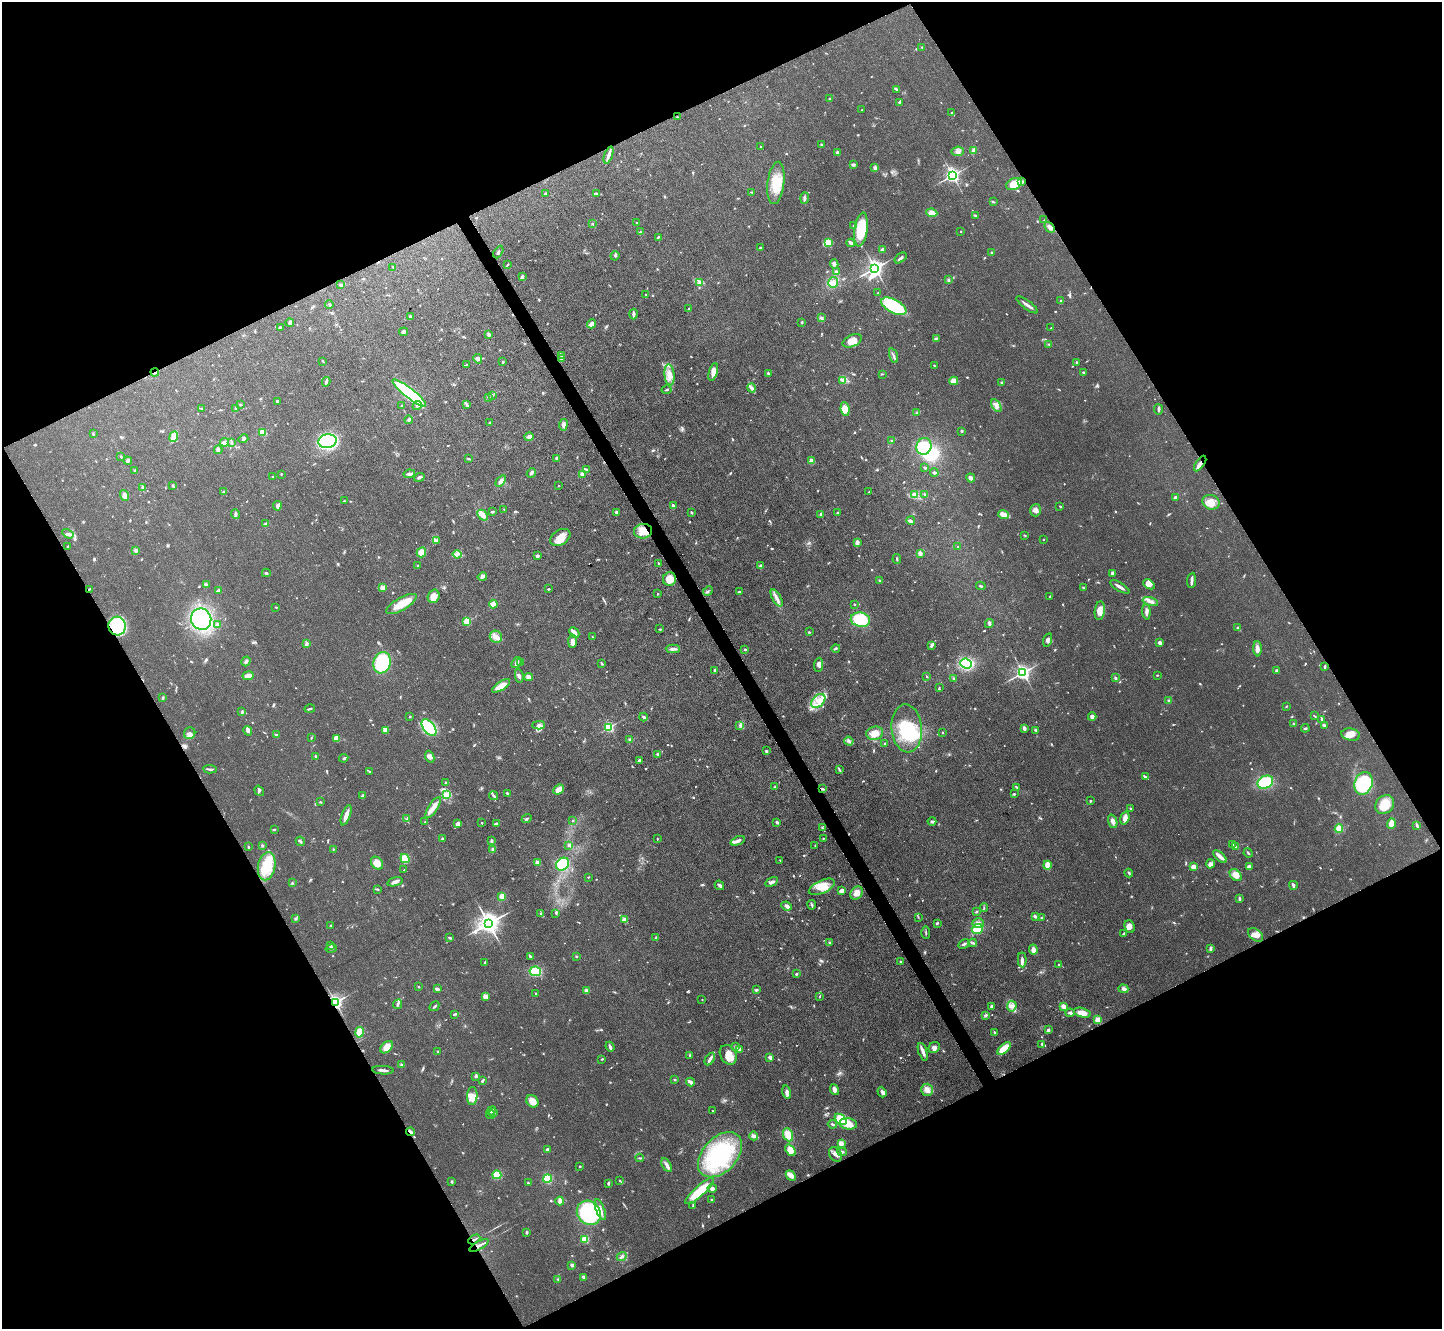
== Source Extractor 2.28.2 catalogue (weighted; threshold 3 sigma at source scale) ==
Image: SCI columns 3-5762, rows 156-5461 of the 5764 x 5754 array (HDU 1 of 3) = the unmasked area's bounding box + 8 px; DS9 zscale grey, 4 x 4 block average (1 PNG px = mean of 4 x 4 image px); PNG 1444 x 1331 px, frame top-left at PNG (2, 2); each listed source drawn as its Kron ellipse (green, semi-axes under 4 px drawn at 4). Shown black and unused: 47% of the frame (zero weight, under 3 of 4 exposures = <1% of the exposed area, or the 3 px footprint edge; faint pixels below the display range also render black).
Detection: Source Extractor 2.28.2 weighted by HDU 2 'WHT'. Background 0.0479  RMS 0.0057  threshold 0.0258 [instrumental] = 3 sigma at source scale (4.5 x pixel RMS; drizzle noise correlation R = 1.50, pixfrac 1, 0.05/0.05 arcsec/px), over >= 5 px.
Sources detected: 938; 6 too faint to see at this stretch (4 x 4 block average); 1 inside a brighter object's white glare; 5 cosmic-ray / hot-pixel residue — neither listed nor drawn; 24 coinciding with a brighter row at this scale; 46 inside a brighter listed object's ellipse — not listed separately; of the other 856, all 500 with FLUX_AUTO >= 2.53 (the completeness limit of this list) listed and drawn (356 fainter detections not listed), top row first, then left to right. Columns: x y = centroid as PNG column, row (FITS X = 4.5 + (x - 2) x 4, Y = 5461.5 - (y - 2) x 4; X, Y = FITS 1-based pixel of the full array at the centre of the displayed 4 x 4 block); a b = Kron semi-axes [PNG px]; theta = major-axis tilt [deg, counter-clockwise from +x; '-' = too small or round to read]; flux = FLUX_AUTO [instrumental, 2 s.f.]
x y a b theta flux
922 47 2 2 - 2.7
897 89 4 2 - 6.4
830 99 3 3 - 3.8
899 102 2 2 - 4.3
862 110 2 2 - 3
952 113 3 2 - 3.1
677 117 2 2 - 3.7
821 145 3 2 - 5.4
761 147 2 2 - 3.2
974 150 3 2 - 35
958 151 6 4 8 13
837 152 3 2 - 4
608 155 9 3 70 14
853 165 3 2 - 8.5
875 168 3 2 - 9.3
952 175 3 2 - 1300
1022 181 4 2 - 10
776 183 21 8 83 82
1014 184 8 5 25 54
752 192 4 2 - 2.9
545 193 3 2 - 3.5
596 194 2 2 - 2.6
805 198 6 3 85 7.8
993 202 4 2 - 3.8
932 213 5 4 - 24
975 215 3 2 - 3.6
1044 220 3 2 - 2.7
636 223 2 2 - 2.6
593 224 3 2 - 3.3
853 226 2 2 - 3.4
1050 227 6 3 -47 17
861 229 17 6 82 130
961 231 2 2 - 2.8
640 232 3 2 - 4.2
658 237 4 2 - 4.3
828 243 3 3 - 74
851 243 4 2 - 12
760 248 2 2 - 4.4
882 250 3 2 - 12
498 252 7 2 61 5
991 252 3 2 - 3.8
615 256 4 3 - 4.9
900 258 7 2 38 9.7
834 264 4 3 - 9.4
507 265 4 2 - 3
393 267 3 2 - 2.7
875 268 3 3 - 1500
836 272 3 2 - 8.5
522 277 4 3 - 6.3
948 280 3 2 - 6.7
833 282 5 5 - 28
700 283 3 3 - 5.8
341 285 4 3 - 5.4
878 293 2 2 - 3.7
646 295 2 2 - 4.2
1060 301 4 2 - 3.3
329 304 4 3 - 5.5
1027 305 13 2 -36 16
894 306 14 6 -27 220
688 308 2 2 - 2.6
633 314 5 2 - 12
410 316 3 2 - 7.3
821 318 3 3 - 7.7
290 322 4 3 - 10
802 322 3 2 - 3.1
592 324 4 3 - 28
280 328 3 3 - 6.3
1051 328 2 2 - 2.7
403 332 4 3 - 9.7
489 335 3 2 - 12
936 338 4 3 - 4.6
852 341 10 6 24 39
1049 344 3 2 - 3.3
561 356 3 2 - 4
893 356 7 2 -73 8
562 358 3 2 - 3.1
478 359 5 4 - 9.6
323 361 4 2 - 3
503 362 2 2 - 3.9
1076 362 2 2 - 4
467 365 2 2 - 4.5
934 366 3 2 - 3.2
155 372 4 2 - 3.3
713 372 9 3 74 16
1083 372 2 2 - 3.9
768 373 2 2 - 5.9
882 374 3 2 - 2.5
669 375 10 5 -84 29
842 380 3 2 - 4.6
954 381 4 4 - 27
326 382 4 3 - 7.3
1002 382 3 2 - 3.8
751 388 4 2 - 8
667 390 5 2 - 4.8
409 393 21 5 -38 320
492 395 2 2 - 3.4
489 397 3 2 - 4.3
278 401 3 3 - 5.1
466 404 3 2 - 4
240 405 2 2 - 2.7
402 405 3 2 - 2.9
417 405 5 3 - 9.3
996 406 7 3 -57 17
202 409 2 2 - 3.5
236 409 3 2 - 7.2
845 409 7 4 -82 39
1159 409 5 3 - 6
917 412 2 2 - 2.6
409 420 4 3 - 4.9
489 422 2 2 - 2.6
563 425 6 3 83 18
962 431 3 2 - 3.8
263 432 3 3 - 33
93 434 3 2 - 4
174 436 5 2 - 80
529 437 4 4 - 15
243 439 5 4 - 9.5
327 441 9 7 8 570
892 441 3 2 - 3.2
225 442 4 3 - 18
232 443 3 2 - 3.3
924 446 8 7 - 180
218 450 4 3 - 11
121 456 2 2 - 2.5
556 458 3 2 - 3.7
469 459 3 2 - 2.6
128 461 4 3 - 7.2
812 461 2 2 - 77
1200 463 9 3 56 17
925 468 2 2 - 11
586 469 3 2 - 3.9
135 470 3 2 - 3.8
531 473 5 2 - 9.7
934 473 4 3 - 6.4
281 474 2 2 - 7
409 474 6 2 9 12
582 474 3 3 - 12
272 476 2 2 - 5
419 477 5 3 - 8.4
971 478 5 4 - 10
501 481 6 3 55 13
559 485 2 2 - 3
173 486 4 2 - 3.7
142 487 3 3 - 4.3
224 491 3 2 - 3.1
869 492 3 2 - 2.9
124 495 5 4 - 17
915 495 3 2 - 4.4
925 495 3 2 - 2.9
1175 497 3 2 - 7
344 501 2 2 - 3.8
1211 502 9 7 -19 35
673 505 4 2 - 9.2
277 506 5 3 - 9
1060 506 2 2 - 3.1
504 509 2 2 - 2.9
1036 510 6 5 - 13
492 512 4 2 - 5.1
617 512 4 2 - 7.3
692 512 3 2 - 3.4
837 513 3 2 - 8
236 514 5 2 - 5
821 514 3 2 - 7.4
1004 514 5 3 - 34
483 515 6 4 -48 22
911 521 4 4 - 7.9
265 524 3 2 - 3.8
643 531 9 7 7 38
68 534 6 3 -31 7.8
1024 535 3 2 - 2.9
560 537 11 7 33 44
1043 539 2 2 - 4.1
436 541 3 3 - 11
857 542 4 3 - 13
68 546 2 2 - 2.6
958 547 2 2 - 5.8
136 550 4 3 - 9.2
421 552 5 4 - 33
920 553 3 2 - 3.4
457 554 4 2 - 7.5
537 556 3 2 - 8.5
897 559 5 2 - 4.4
658 563 3 2 - 3.1
418 566 3 2 - 2.8
761 566 4 2 - 6
266 573 4 2 - 3.3
1113 573 4 3 - 11
482 577 5 3 - 10
670 579 7 6 - 43
879 580 2 2 - 2.6
1192 580 7 2 84 18
1149 584 6 4 -39 14
206 585 4 3 - 4.8
981 586 5 2 - 4.4
1120 587 11 2 -31 14
383 588 2 2 - 88
1083 588 3 2 - 3
89 589 3 2 - 3.3
548 589 3 2 - 3.4
218 591 4 3 - 7.6
708 591 5 2 - 4.5
739 592 4 2 - 4.2
657 594 2 2 - 2.8
434 596 7 6 - 38
1050 597 3 2 - 3.1
777 598 9 3 -60 18
1150 602 8 3 -18 17
401 604 17 6 30 68
493 604 4 3 - 44
854 604 2 2 - 3.6
276 607 2 2 - 3.2
1100 611 9 5 82 37
1146 612 8 3 -86 13
201 619 11 10 - 380
860 620 9 7 -10 170
467 621 2 2 - 200
989 624 4 2 - 4.8
217 625 3 3 - 8.5
117 626 9 8 - 180
1237 628 3 2 - 3.1
660 629 3 2 - 2.6
809 632 2 2 - 3
574 633 6 3 -46 17
496 637 6 6 - 20
592 637 3 2 - 3.1
1048 640 7 4 73 12
573 641 6 3 86 21
307 643 4 3 - 6.3
1160 643 4 3 - 13
932 645 4 2 - 11
836 648 4 2 - 4.5
673 649 7 3 -1 12
745 649 2 2 - 8.9
1257 649 7 3 -89 22
246 661 5 3 - 10
382 663 11 8 72 210
516 663 6 3 54 11
521 663 3 2 - 3.1
601 663 4 2 - 3.9
966 663 6 5 - 230
819 665 7 4 86 16
1325 666 4 2 - 5.4
715 670 3 3 - 6.4
1277 670 3 2 - 7.6
1023 673 3 2 - 1300
1157 675 2 2 - 3.3
248 676 5 3 - 21
519 676 7 2 -81 7.3
927 676 2 2 - 2.7
528 677 4 4 - 16
1115 678 3 2 - 7.3
954 679 4 2 - 3.9
501 686 10 4 33 45
939 688 3 2 - 3.1
163 698 4 2 - 5.9
1168 700 3 2 - 3.5
818 701 8 5 45 34
1286 706 2 2 - 3
310 709 5 2 - 5
242 712 4 2 - 7
410 716 2 2 - 4.4
1314 716 4 2 - 3.5
644 717 4 3 - 5
1092 717 4 4 - 12
1322 719 3 2 - 11
1294 724 3 2 - 2.8
539 725 6 4 3 12
740 725 3 3 - 5.7
1324 725 4 3 - 6.1
609 727 2 2 - 440
429 728 10 5 -53 140
907 728 24 15 -85 150
1024 728 3 2 - 13
1305 728 4 2 - 4.2
386 730 3 3 - 44
1036 730 2 2 - 3.8
248 731 5 4 - 7.8
943 732 2 2 - 5.9
190 733 6 5 - 14
875 733 8 6 11 37
1351 734 9 6 -10 30
276 735 3 2 - 6.3
311 738 3 2 - 3.3
336 738 4 4 - 27
630 740 4 3 - 7.5
849 741 5 3 - 8.3
885 744 2 2 - 5.4
766 751 3 2 - 4.8
657 754 3 2 - 4.4
315 756 3 2 - 3
430 757 6 4 -67 16
344 758 4 3 - 5.3
639 760 3 2 - 7.5
210 769 7 2 -3 8.4
839 770 3 2 - 4
369 771 3 2 - 3.6
1145 777 3 2 - 5.4
445 782 2 2 - 13
1265 782 8 6 27 140
1363 783 11 9 71 190
775 787 3 2 - 3.5
1017 787 4 2 - 5.5
823 789 4 2 - 4
558 790 5 3 - 30
259 791 5 3 - 7.5
507 793 3 2 - 4.7
1014 794 4 2 - 3.7
447 795 2 2 - 72
362 796 3 2 - 7.5
494 796 5 2 - 5.3
1090 801 2 2 - 6.1
320 802 3 2 - 3
1385 805 10 8 45 77
433 808 12 4 57 28
1130 808 2 2 - 2.5
346 815 11 2 70 36
1125 818 7 4 74 21
407 819 3 2 - 3.7
527 819 5 2 - 5.1
573 821 2 2 - 2.7
932 821 4 3 - 5.4
1113 821 7 4 -70 15
425 822 2 2 - 2.7
777 822 4 3 - 5.7
481 823 2 2 - 3.5
496 823 3 2 - 4.8
1391 823 5 3 - 34
458 824 3 3 - 16
1417 826 3 2 - 4.4
822 828 3 2 - 3.2
274 829 3 2 - 2.9
1339 829 4 4 - 39
442 838 2 2 - 3.8
823 838 2 2 - 2.7
657 839 2 2 - 2.6
300 841 5 2 - 6.4
491 841 3 2 - 6.1
738 841 7 3 21 18
569 845 2 2 - 21
1233 845 3 2 - 3.3
262 846 3 3 - 4.5
815 846 3 2 - 2.6
248 847 3 2 - 3.4
1235 847 2 2 - 4.4
333 849 3 2 - 2.9
493 849 4 3 - 7.1
1248 853 5 2 - 4
1220 857 8 3 -42 21
405 859 5 4 - 61
780 860 2 2 - 4
377 863 7 5 -50 38
537 863 2 2 - 82
563 864 7 5 42 140
1210 864 4 4 - 9.1
1047 865 4 3 - 48
267 866 14 8 79 120
1193 867 3 3 - 17
1249 867 4 3 - 13
404 870 2 2 - 6.3
1129 873 4 2 - 4.7
1236 875 7 5 -45 30
588 877 2 2 - 2.7
395 882 8 3 15 14
772 882 7 3 32 11
292 883 3 2 - 3
719 885 5 3 - 11
1293 885 4 2 - 12
822 887 14 6 24 51
377 889 4 2 - 3.3
842 890 4 3 - 13
856 893 7 5 47 25
502 896 3 3 - 28
1239 899 4 2 - 5.5
812 905 4 3 - 5.3
787 906 5 3 - 10
984 908 4 2 - 3.9
976 912 3 2 - 3.7
556 913 4 2 - 4.1
541 914 4 2 - 4.7
1035 916 3 2 - 9.4
918 917 3 2 - 2.5
1042 917 3 2 - 3.2
296 918 4 2 - 4.6
625 920 2 2 - 110
488 923 4 3 - 3000
937 923 3 2 - 3.6
978 923 5 5 - 20
331 926 3 2 - 3.2
1130 926 6 5 - 21
977 929 5 5 - 66
926 933 6 2 -87 3.8
1123 933 3 2 - 3.2
1256 935 8 5 -39 27
450 938 4 2 - 5.3
656 938 3 2 - 5.3
830 943 3 3 - 5.3
972 943 4 2 - 5.9
964 944 6 2 31 8.2
330 945 3 2 - 3.5
331 948 6 3 16 6.5
1210 949 4 3 - 5.3
1033 950 5 3 - 21
576 956 2 2 - 4.5
530 957 3 3 - 3.1
1022 960 7 3 -88 13
900 961 2 2 - 11
485 962 3 2 - 4.9
1059 965 2 2 - 2.7
535 971 6 4 -10 98
796 974 2 2 - 5.7
419 987 2 2 - 2.5
437 989 4 2 - 11
1123 989 5 4 - 11
756 990 4 2 - 6.2
586 991 3 3 - 12
536 993 3 2 - 3.9
820 996 3 2 - 3.3
485 997 2 2 - 110
702 1000 2 2 - 4.1
335 1002 2 2 - 1200
398 1004 5 2 - 9.9
434 1006 5 2 - 5.8
991 1006 3 2 - 7.9
1012 1006 5 5 - 17
1063 1006 3 3 - 19
1070 1013 4 3 - 7.7
1082 1013 8 4 -14 31
454 1014 4 2 - 3.8
986 1015 3 2 - 7.4
1098 1020 2 2 - 150
1048 1030 4 3 - 6.6
359 1032 5 3 - 57
995 1033 3 2 - 6.8
1042 1044 3 2 - 4.2
735 1046 2 2 - 3.8
387 1047 7 5 43 32
610 1047 5 2 - 13
934 1047 6 5 - 12
739 1049 4 3 - 16
1004 1049 8 4 42 78
438 1052 2 2 - 2.9
923 1052 9 3 -71 17
689 1055 3 2 - 2.6
728 1055 10 7 -59 48
770 1057 2 2 - 51
602 1059 3 2 - 3.9
710 1059 7 2 58 14
401 1064 2 2 - 2.8
383 1070 11 2 -3 12
476 1076 2 2 - 9.2
675 1079 2 2 - 5.2
482 1081 3 2 - 3.3
690 1082 4 2 - 26
834 1090 6 3 -68 16
927 1090 6 6 - 18
787 1092 7 3 -76 14
882 1092 5 3 - 9.7
472 1096 9 5 84 24
532 1101 7 5 -48 37
491 1111 5 3 - 9.2
713 1111 2 2 - 4.9
494 1113 3 2 - 3.8
491 1115 4 2 - 3.3
840 1119 7 4 -38 100
832 1124 4 2 - 5.2
848 1124 9 5 -7 40
410 1132 4 2 - 9.4
788 1135 7 4 -68 50
754 1136 4 3 - 11
841 1143 3 3 - 19
547 1149 2 2 - 11
790 1150 6 4 -53 47
842 1152 5 2 - 4.2
835 1154 8 6 -59 19
720 1155 26 17 47 340
640 1158 4 2 - 3.7
667 1165 7 3 -59 16
580 1166 2 2 - 4.1
497 1175 4 4 - 40
791 1175 6 4 -48 24
547 1179 4 4 - 55
620 1181 2 2 - 2.8
452 1182 3 3 - 3.9
528 1183 2 2 - 3.2
608 1183 3 2 - 6.6
712 1189 4 3 - 9.9
700 1191 19 5 42 110
712 1200 4 2 - 4.1
560 1201 4 3 - 14
693 1206 3 2 - 2.6
600 1209 11 3 -70 18
589 1213 13 11 -48 300
526 1232 3 2 - 6.1
474 1239 6 2 28 6.4
585 1239 2 2 - 230
479 1245 10 2 29 13
622 1257 5 2 - 7.3
572 1265 2 2 - 8.4
584 1277 4 2 - 3.7
558 1279 3 2 - 3.7
Overlapping masked pixels (flux is a lower limit): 10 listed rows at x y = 1022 181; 155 372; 1200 463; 643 531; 89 589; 117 626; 335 1002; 410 1132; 474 1239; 479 1245
Diffuse or blended objects may show on this block-average render without a row.